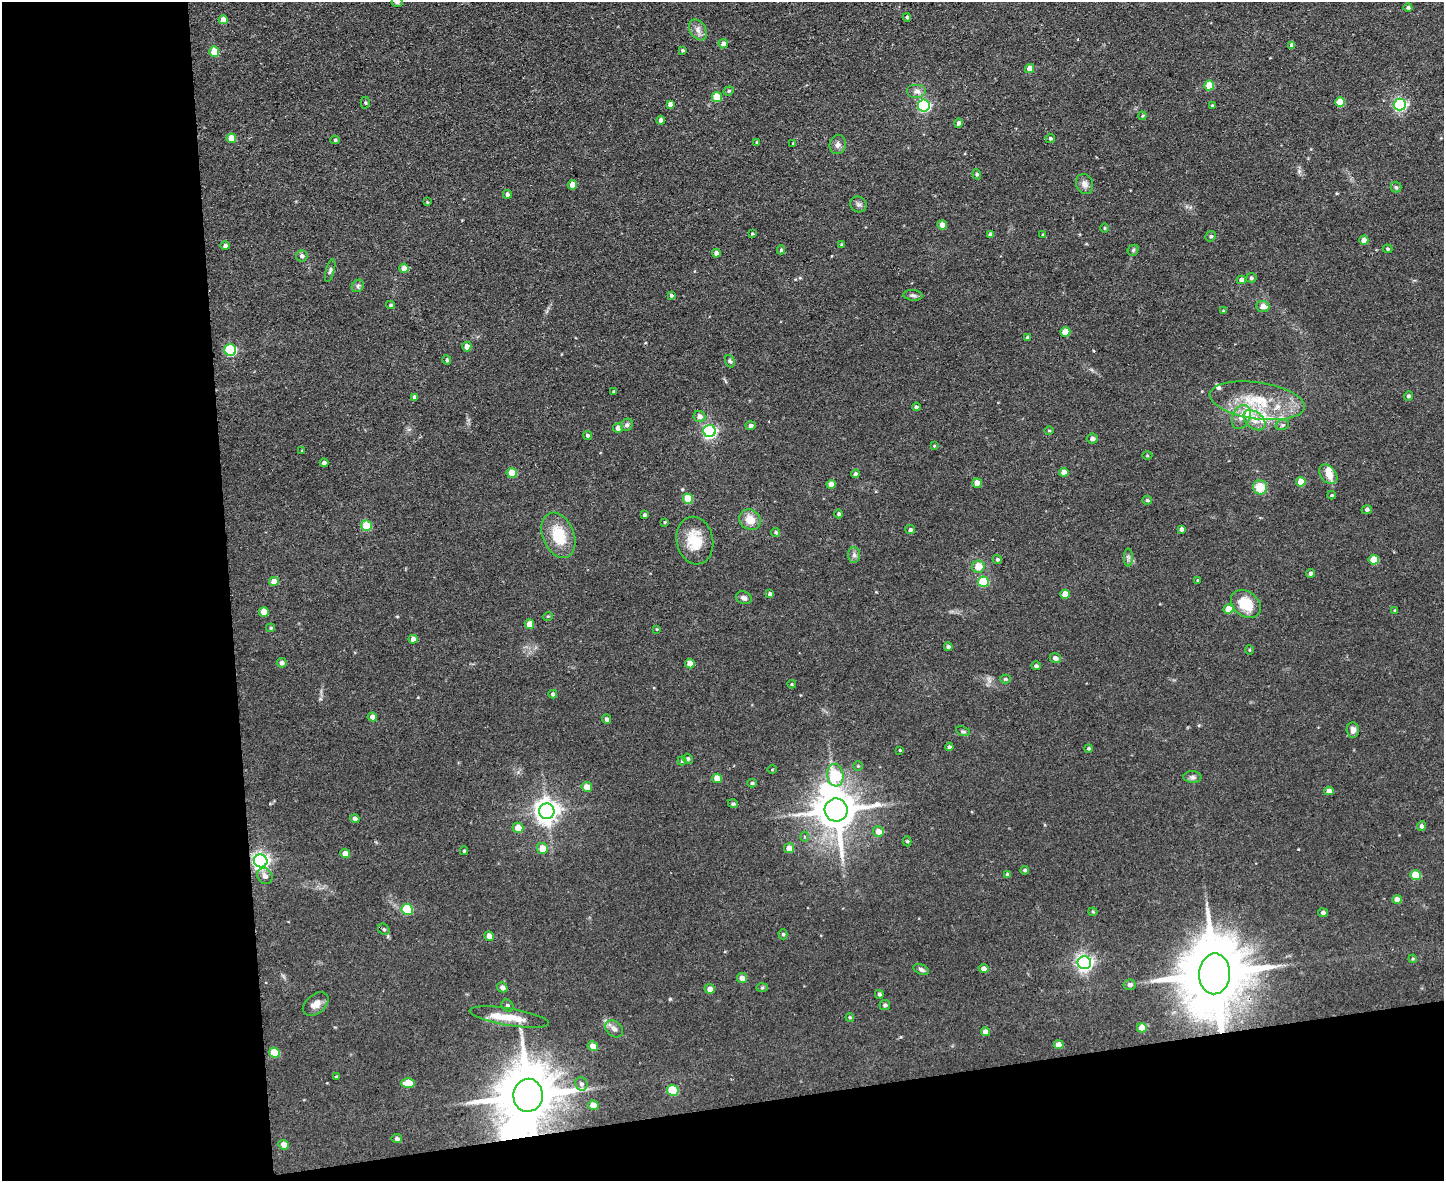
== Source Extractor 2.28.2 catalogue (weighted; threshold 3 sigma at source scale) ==
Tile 10 of 3 x 4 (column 1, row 4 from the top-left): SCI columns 239-1680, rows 1-1179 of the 4693 x 4717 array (HDU 1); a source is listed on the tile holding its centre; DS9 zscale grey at full resolution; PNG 1446 x 1183 px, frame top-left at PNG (2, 2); each listed source drawn as its Kron ellipse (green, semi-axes under 4 px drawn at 4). Shown black and unused: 22% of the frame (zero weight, under 2 of 3 exposures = <1% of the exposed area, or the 3 px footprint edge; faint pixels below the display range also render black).
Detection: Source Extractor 2.28.2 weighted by HDU 2 'WHT'; one run over the whole footprint, this tile lists its part. Background 0.0555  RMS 0.0087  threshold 0.039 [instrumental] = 3 sigma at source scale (4.5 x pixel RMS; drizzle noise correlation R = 1.50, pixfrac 1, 0.05/0.05 arcsec/px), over >= 5 px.
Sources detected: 217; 2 inside a brighter object's white glare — neither listed nor drawn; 5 inside a brighter listed object's ellipse — not listed separately; the other 210 listed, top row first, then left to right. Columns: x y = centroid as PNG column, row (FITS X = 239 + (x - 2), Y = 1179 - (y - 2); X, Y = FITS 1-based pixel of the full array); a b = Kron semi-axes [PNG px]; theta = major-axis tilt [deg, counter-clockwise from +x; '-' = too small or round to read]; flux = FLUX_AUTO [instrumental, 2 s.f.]
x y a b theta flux
397 2 5 5 - 2.4
1408 7 4 4 - 1.7
907 17 4 3 - 1.8
223 20 4 4 - 6.6
698 30 11 8 -58 5.1
723 44 5 4 - 4.3
1292 45 4 4 - 3.2
682 50 3 3 - 1.1
214 51 5 5 - 18
1029 69 4 4 - 8.1
1209 85 5 5 - 20
729 91 5 4 - 1.2
917 91 10 7 0 4.1
717 97 5 5 - 24
1340 102 5 5 - 16
365 103 6 4 -88 1.3
670 104 4 4 - 3.4
924 105 6 6 - 120
1212 105 4 3 - 0.91
1400 105 6 6 - 150
1142 116 4 3 - 0.88
661 120 4 4 - 3
958 123 4 4 - 2.4
231 138 5 4 - 14
1050 138 5 5 - 1.7
335 140 5 4 - 1.3
757 142 4 3 - 0.92
793 143 3 3 - 0.65
838 145 9 8 - 3.7
977 174 5 4 - 1.3
1084 184 10 8 -70 4.5
572 185 4 4 - 11
1396 187 5 5 - 1.5
507 194 4 4 - 3.2
427 202 4 4 - 0.69
858 204 8 7 - 2.6
942 225 5 4 - 6.3
1104 228 5 3 - 0.82
752 233 3 3 - 0.81
990 234 4 4 - 3
1043 234 3 3 - 0.73
1211 236 5 5 - 1.6
1364 240 5 4 - 5
841 244 4 3 - 0.92
225 246 5 4 - 2.3
1388 249 5 4 - 1.1
781 250 4 4 - 1.3
1133 250 6 5 - 1.4
716 253 4 4 - 4.5
302 256 6 5 - 2.5
404 268 4 4 - 8.5
330 271 11 4 74 2
1251 278 5 5 - 1.9
1241 280 5 4 - 4.3
358 286 7 5 47 1.8
671 295 4 4 - 1.6
913 295 9 5 -5 2.3
390 305 4 3 - 1.2
1263 306 7 5 -6 6.4
1223 311 4 3 - 0.82
1065 332 5 4 - 16
1027 338 4 4 - 1.6
467 346 5 4 - 5.8
230 350 6 5 - 76
447 360 5 4 - 1.5
730 361 6 4 -69 1.6
613 391 3 3 - 0.86
1408 396 5 4 - 1.9
414 397 4 4 - 2.2
1257 401 48 18 -8 45
916 407 4 3 - 1.7
699 416 6 5 - 4.9
1241 417 12 8 66 7.6
1254 420 12 8 -39 7.3
627 425 6 5 - 2.3
1282 425 7 5 15 1.7
751 426 5 4 - 2.7
618 428 5 5 - 4.7
709 431 6 6 - 200
1049 431 5 3 - 0.79
587 435 5 4 - 1.8
1092 439 5 5 - 3.3
934 446 4 4 - 0.77
302 450 4 2 - 0.5
1147 456 5 3 - 0.89
324 463 4 4 - 2.5
1064 472 5 4 - 6.7
512 473 5 5 - 18
855 474 4 4 - 2.4
1328 474 11 7 -51 9.1
1301 482 5 4 - 13
977 483 5 4 - 7
831 484 4 4 - 6.1
1260 487 7 7 - 16
1332 495 4 3 - 0.87
688 499 5 5 - 24
1147 500 5 4 - 1.3
1367 510 5 4 - 2.3
839 514 4 4 - 1.7
644 515 4 4 - 1.5
750 520 11 10 - 12
665 522 4 3 - 0.8
366 526 5 5 - 29
1181 529 4 4 - 3
910 530 5 4 - 2.2
776 532 5 4 - 1.6
558 535 24 15 -68 27
695 541 24 18 -78 24
854 555 7 6 - 2.5
1128 557 9 4 -90 2.2
997 559 5 4 - 1.4
1374 560 5 5 - 19
978 566 6 6 - 11
1310 573 4 4 - 2.4
1198 580 3 3 - 0.88
274 582 5 4 - 9.2
983 582 5 5 - 37
770 594 4 4 - 2.3
1065 594 5 4 - 11
744 598 8 6 -21 2.6
1246 604 16 12 -38 22
1228 609 5 4 - 14
1395 610 4 3 - 1.1
264 612 5 4 - 14
548 616 5 3 - 0.8
529 624 5 4 - 8.5
271 628 4 3 - 1.1
657 629 4 4 - 0.72
413 639 4 4 - 4.6
948 647 4 4 - 2.2
1249 650 5 3 - 0.78
1055 658 5 5 - 3.9
282 663 5 5 - 2.8
690 664 5 4 - 9.8
1036 666 5 4 - 1.7
1005 679 5 4 - 1.6
792 684 4 4 - 0.89
553 694 4 4 - 2.2
372 717 4 4 - 4.5
607 719 5 4 - 2.3
1353 730 7 6 - 4.1
963 731 7 4 -20 1.5
949 747 4 4 - 1.9
1089 748 4 4 - 1.2
900 750 4 3 - 0.85
688 759 5 4 - 1.6
682 761 4 4 - 1.2
858 766 5 4 - 1.2
772 769 5 3 - 0.72
835 775 11 8 -83 36
1192 777 9 6 -1 2.3
717 778 5 4 - 9.8
752 783 4 4 - 1.5
587 787 5 5 - 8.4
1329 791 5 4 - 6.1
733 804 5 4 - 1.6
836 810 11 11 - 2900
547 811 8 7 - 730
355 819 4 4 - 3.1
1421 826 5 4 - 2.4
518 828 5 5 - 9.4
878 831 5 5 - 6.9
804 837 5 3 - 1.1
907 841 5 4 - 1.3
542 848 6 5 - 12
789 848 5 5 - 7.9
464 851 4 4 - 1.2
345 853 5 4 - 6.6
261 861 7 6 - 340
1025 870 4 4 - 1.5
1007 875 4 4 - 1.9
1415 875 5 5 - 25
265 876 8 7 - 4.5
1397 900 5 4 - 5.7
407 909 6 5 - 41
1093 912 4 4 - 0.92
1323 913 5 4 - 2.7
384 929 6 5 - 1.6
783 934 5 4 - 1.3
489 936 5 4 - 5.8
1413 959 4 4 - 0.87
1084 963 7 6 - 300
983 968 5 4 - 3.9
921 970 8 5 -24 2.5
1214 974 20 15 87 9400
742 978 5 5 - 6.3
1130 985 6 5 - 3
502 987 5 4 - 3.8
762 988 6 4 2 1.1
710 989 5 5 - 5.2
879 994 4 4 - 2
316 1004 14 9 38 6.8
507 1005 7 5 -49 1.8
885 1005 5 5 - 1.9
509 1017 40 8 -9 16
850 1017 4 3 - 1.1
1142 1028 5 4 - 12
614 1029 10 7 -41 3.6
985 1032 4 4 - 5.9
1059 1045 5 4 - 9.3
593 1046 5 4 - 8.8
274 1052 5 5 - 23
336 1077 3 3 - 1.1
408 1083 7 4 3 14
581 1084 7 6 - 2.5
673 1090 6 5 - 45
528 1095 16 14 88 6900
593 1105 5 4 - 10
397 1139 5 4 - 2.4
284 1145 5 4 - 6.7
Overlapping masked pixels (flux is a lower limit): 2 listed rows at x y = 1214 974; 528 1095
Isophote crosses this tile's border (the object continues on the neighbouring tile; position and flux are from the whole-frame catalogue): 1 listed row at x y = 397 2